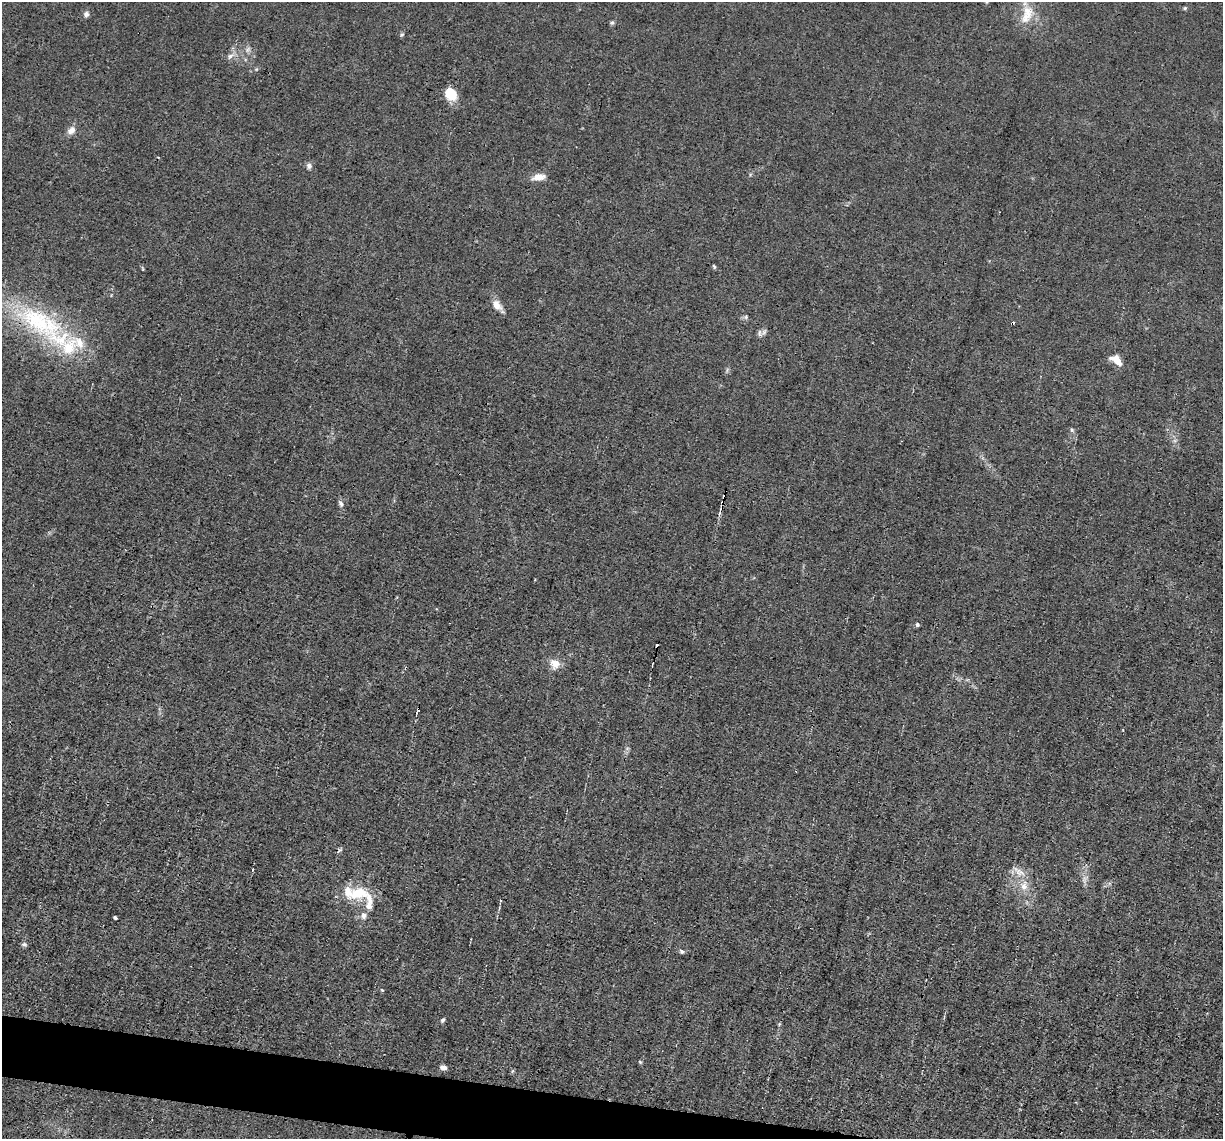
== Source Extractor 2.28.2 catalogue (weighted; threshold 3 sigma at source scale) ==
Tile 6 of 4 x 4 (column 2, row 2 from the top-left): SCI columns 1221-2441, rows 2513-3649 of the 4882 x 4908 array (HDU 1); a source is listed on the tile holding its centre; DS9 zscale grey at full resolution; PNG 1225 x 1141 px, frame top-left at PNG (2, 2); no overlay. Shown black and unused: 3% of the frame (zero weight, under 3 of 4 exposures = <1% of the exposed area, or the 3 px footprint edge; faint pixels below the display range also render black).
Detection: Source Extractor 2.28.2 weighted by HDU 2 'WHT'; one run over the whole footprint, this tile lists its part. Background 0.012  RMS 0.003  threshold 0.0136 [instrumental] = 3 sigma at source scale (4.5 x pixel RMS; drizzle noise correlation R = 1.50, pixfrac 1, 0.05/0.05 arcsec/px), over >= 5 px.
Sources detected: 48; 5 cosmic-ray / hot-pixel residue — not listed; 5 inside a brighter listed object's ellipse — not listed separately; the other 38 listed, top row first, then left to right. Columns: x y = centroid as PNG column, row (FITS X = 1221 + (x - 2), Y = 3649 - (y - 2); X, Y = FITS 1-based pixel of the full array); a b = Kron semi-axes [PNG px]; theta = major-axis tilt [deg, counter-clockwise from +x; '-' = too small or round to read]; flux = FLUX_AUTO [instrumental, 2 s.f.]
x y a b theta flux
1185 8 4 4 - 0.45
86 14 7 6 - 1
1027 15 28 13 55 6.3
612 23 6 5 - 0.53
402 35 7 5 35 0.46
248 50 9 6 49 1.1
230 56 9 6 54 1.3
451 94 12 10 -51 7.6
71 130 11 8 41 2.2
309 166 8 7 - 1
539 177 14 7 7 3.5
714 266 6 4 -63 0.42
143 268 7 3 -71 0.33
497 305 17 10 -49 2.8
746 317 7 6 - 0.65
40 321 79 34 -28 42
759 333 11 6 86 1
1116 360 12 7 -38 4.4
1072 430 5 5 - 0.53
1175 440 6 4 19 0.55
722 503 5 3 - 1.5
341 504 9 6 -59 0.93
917 624 5 5 - 0.63
555 664 13 12 - 3.4
1019 872 23 9 -36 3.2
1085 879 14 6 78 1.6
1024 886 15 10 76 3.5
358 893 25 15 12 10
500 901 9 3 80 0.49
364 915 10 8 63 1.7
115 917 4 3 - 0.74
24 944 7 5 -8 0.68
681 951 7 6 - 0.65
382 990 6 3 -45 0.36
443 1020 6 4 57 0.68
779 1024 5 4 - 0.43
640 1062 6 3 -45 0.33
443 1068 7 5 -15 1.2
Overlapping masked pixels (flux is a lower limit): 2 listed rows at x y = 40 321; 722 503